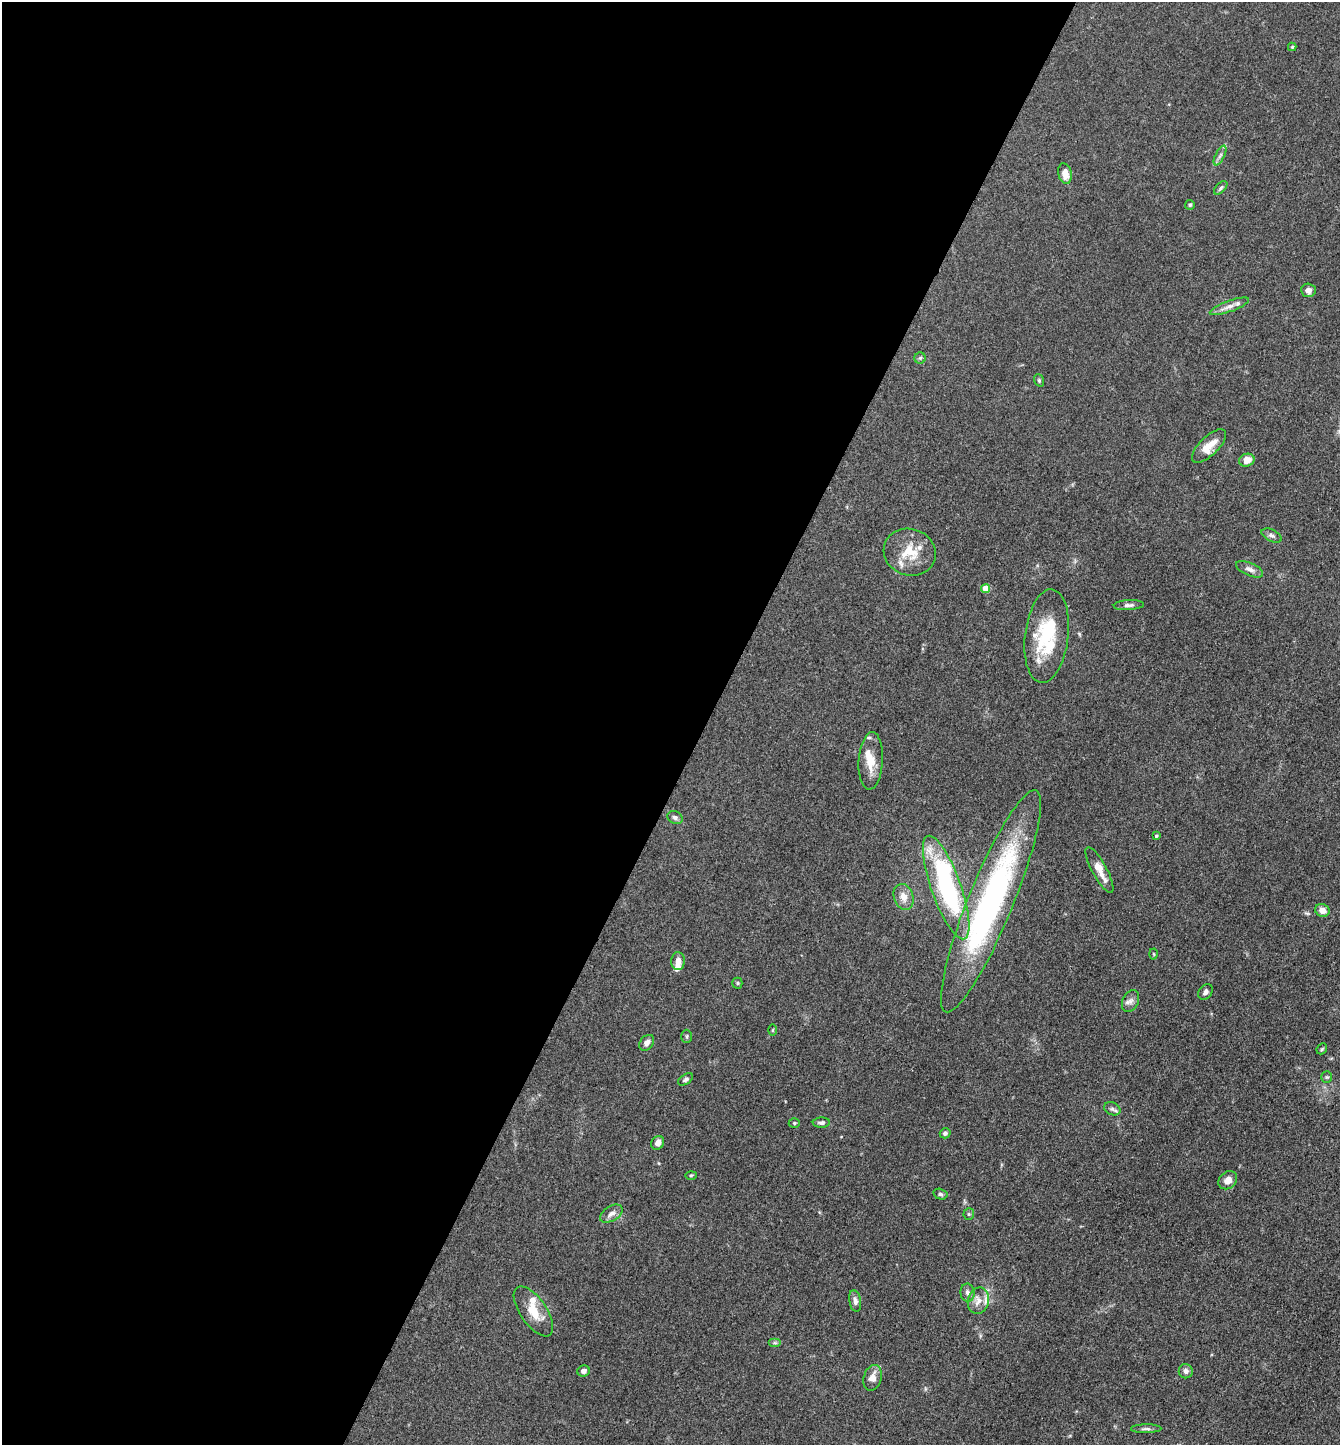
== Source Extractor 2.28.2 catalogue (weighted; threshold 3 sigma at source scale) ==
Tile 5 of 4 x 4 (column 1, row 2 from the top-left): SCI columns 286-1623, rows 2889-4331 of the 5784 x 5775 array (HDU 1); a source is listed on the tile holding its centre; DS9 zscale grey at full resolution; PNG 1342 x 1447 px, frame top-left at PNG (2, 2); each listed source drawn as its Kron ellipse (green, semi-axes under 4 px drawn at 4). Shown black and unused: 53% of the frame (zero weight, under 3 of 4 exposures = <1% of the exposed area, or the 3 px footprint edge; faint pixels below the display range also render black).
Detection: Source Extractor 2.28.2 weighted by HDU 2 'WHT'; one run over the whole footprint, this tile lists its part. Background 0.0825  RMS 0.0063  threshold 0.0284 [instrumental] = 3 sigma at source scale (4.5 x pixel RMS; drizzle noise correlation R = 1.50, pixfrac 1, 0.05/0.05 arcsec/px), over >= 5 px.
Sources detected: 63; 1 inside a brighter object's white glare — neither listed nor drawn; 7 inside a brighter listed object's ellipse — not listed separately; the other 55 listed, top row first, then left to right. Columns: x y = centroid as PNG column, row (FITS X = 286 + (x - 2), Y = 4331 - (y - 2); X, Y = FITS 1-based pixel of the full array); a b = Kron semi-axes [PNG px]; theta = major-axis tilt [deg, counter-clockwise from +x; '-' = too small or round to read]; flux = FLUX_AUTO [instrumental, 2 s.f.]
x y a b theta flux
1292 47 4 4 - 0.71
1220 155 11 4 63 1.9
1065 174 10 6 -77 6.9
1221 188 8 4 46 1.3
1190 205 5 4 - 1
1308 290 7 6 - 2.6
1229 306 20 5 20 4.5
920 358 5 5 - 1.1
1039 380 6 5 - 0.99
1209 446 22 9 44 10
1247 460 8 6 17 6.6
1272 535 11 5 -26 1.9
910 552 26 23 -18 17
1250 569 14 6 -23 3.1
986 589 4 4 - 12
1129 605 15 5 3 2.2
1047 636 47 21 83 41
871 761 29 12 87 11
675 818 8 6 -27 1.9
1156 836 4 3 - 0.94
1099 870 25 7 -61 8.2
946 887 55 15 -70 100
903 897 13 9 -70 5.8
991 901 119 22 68 180
1322 910 7 6 - 4.8
1154 954 5 3 - 0.62
678 961 9 7 -88 4.3
737 983 5 5 - 0.88
1206 992 8 6 55 1.8
1130 1001 11 8 64 3
773 1030 5 3 - 0.61
687 1036 6 5 - 0.99
647 1043 9 6 51 2.9
1322 1049 6 4 46 0.83
1327 1077 5 5 - 1.1
686 1079 8 5 33 1.5
1112 1109 8 6 -25 1.9
794 1123 5 4 - 0.78
821 1123 8 5 2 1.8
945 1133 5 5 - 1.6
658 1143 7 6 - 3.5
691 1175 6 3 2 0.73
1228 1180 10 8 40 4.4
940 1194 7 5 -15 1.3
611 1214 12 7 31 3.4
969 1214 6 5 - 1
967 1293 9 7 -84 2.3
855 1301 11 6 -80 2.9
978 1301 13 10 74 5.6
533 1311 29 13 -55 13
775 1343 6 4 0 0.94
584 1371 6 5 - 2.3
1186 1371 7 7 - 2.5
873 1378 13 9 74 5.2
1146 1429 15 4 1 1.9